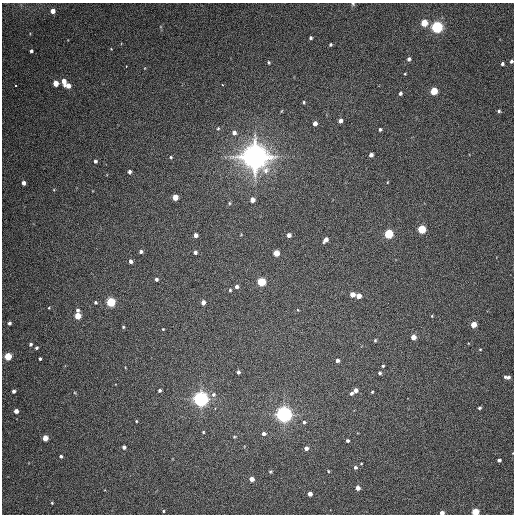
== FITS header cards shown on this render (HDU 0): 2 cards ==
NAXIS1  =                  512 / Axis length
NAXIS2  =                  512 / Axis length

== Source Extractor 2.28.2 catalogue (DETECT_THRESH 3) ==
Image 512 x 512 px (HDU 0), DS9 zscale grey, 1 PNG px = 1 image px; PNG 516 x 516 px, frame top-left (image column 1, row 512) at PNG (2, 3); no overlay
Background 140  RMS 12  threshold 34.7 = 3 sigma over >= 5 px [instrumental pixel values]
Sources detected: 108; all 108 listed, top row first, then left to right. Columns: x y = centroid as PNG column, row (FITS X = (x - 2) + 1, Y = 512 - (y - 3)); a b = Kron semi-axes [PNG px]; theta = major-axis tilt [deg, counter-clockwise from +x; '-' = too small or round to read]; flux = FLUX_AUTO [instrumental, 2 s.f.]
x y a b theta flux
353 4 5 5 - 1.0e+03
53 11 4 4 - 5.2e+03
424 23 5 4 - 2.2e+04
437 27 5 5 - 1.7e+05
310 38 3 3 - 1.2e+03
330 44 3 3 - 9.9e+02
31 51 3 3 - 1.6e+03
409 59 5 4 - 1.9e+03
511 61 3 3 - 1.4e+03
269 62 5 4 - 8.9e+02
502 64 3 3 - 1.5e+03
126 66 3 2 - 2.0e+03
405 74 3 3 - 6.4e+02
64 81 6 4 -87 6.3e+03
56 83 4 4 - 9.7e+03
16 85 3 3 - 4.6e+03
222 85 3 2 - 2.4e+03
68 86 5 4 - 5.9e+03
434 91 5 4 - 2.8e+04
400 93 4 3 - 1.6e+03
304 102 4 3 - 8.6e+02
499 111 4 4 - 1.2e+03
340 121 4 4 - 2.9e+03
315 123 4 4 - 4.0e+03
218 129 4 4 - 8.6e+02
380 129 4 3 - 1.1e+03
234 133 5 5 - 2.8e+03
371 155 4 4 - 2.7e+03
171 157 5 4 - 9.4e+02
254 157 9 8 - 1.5e+06
95 161 4 4 - 1.5e+03
129 172 4 4 - 2.2e+03
388 182 4 2 - 5.2e+02
24 183 4 3 - 3.0e+03
175 197 4 4 - 1.1e+04
252 200 4 4 - 5.7e+03
229 203 5 3 - 9.4e+02
422 229 5 5 - 4.0e+04
388 234 5 5 - 5.6e+04
195 235 4 4 - 3.8e+03
289 235 4 4 - 3.4e+03
325 240 5 4 - 4.3e+03
141 252 3 3 - 1.8e+03
195 252 4 4 - 2.0e+03
276 253 5 4 - 1.4e+04
131 261 4 3 - 2.7e+03
156 279 3 3 - 1.5e+03
261 282 5 5 - 4.9e+04
237 286 5 4 - 2.6e+03
230 290 4 4 - 1.0e+03
352 294 4 4 - 6.2e+03
359 296 4 4 - 6.5e+03
95 302 4 4 - 1.2e+03
111 302 5 5 - 6.1e+04
203 302 4 4 - 4.2e+03
49 308 4 3 - 6.3e+02
77 310 4 4 - 1.7e+03
298 310 4 3 - 5.7e+02
78 316 4 4 - 1.7e+04
432 316 4 3 - 7.0e+02
9 323 4 3 - 1.8e+03
473 325 4 4 - 1.2e+04
123 327 4 3 - 8.8e+02
163 329 3 2 - 5.7e+02
413 337 4 4 - 7.8e+03
375 340 4 3 - 9.1e+02
30 344 4 4 - 1.5e+03
36 348 4 3 - 1.4e+03
480 349 4 2 - 5.9e+02
8 356 4 4 - 3.1e+04
40 359 3 3 - 1.2e+03
337 360 3 3 - 2.4e+03
383 366 3 3 - 8.7e+02
238 372 4 4 - 1.6e+03
380 373 4 4 - 1.5e+03
507 377 6 3 -3 2.8e+03
159 390 4 3 - 1.5e+03
355 390 5 4 - 3.9e+03
13 391 4 3 - 2.3e+03
372 392 3 3 - 8.0e+02
351 393 4 4 - 1.7e+03
213 395 7 6 - 2.4e+03
200 399 5 5 - 4.5e+05
479 408 3 3 - 1.1e+03
16 411 4 4 - 5.6e+03
284 414 5 5 - 5.1e+05
136 421 3 3 - 6.6e+02
304 422 5 4 - 1.3e+03
203 432 3 3 - 8.5e+02
264 434 4 4 - 2.8e+03
234 437 5 3 - 9.4e+02
45 438 4 4 - 1.2e+04
347 441 3 3 - 1.6e+03
124 447 4 3 - 2.4e+03
306 448 4 4 - 3.0e+03
61 456 3 3 - 1.6e+03
499 460 4 3 - 2.3e+03
361 463 4 3 - 5.8e+02
355 467 4 4 - 1.8e+03
328 471 4 4 - 7.9e+02
270 472 5 4 - 1.0e+03
252 479 4 4 - 6.5e+03
358 488 4 4 - 4.7e+03
310 494 4 4 - 5.8e+03
52 503 3 3 - 7.0e+02
163 511 3 3 - 7.4e+02
475 512 4 4 - 3.1e+04
442 513 4 3 - 4.2e+03
At the frame edge (FLAGS 8, measured only in part): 4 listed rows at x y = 353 4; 511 61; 475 512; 442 513